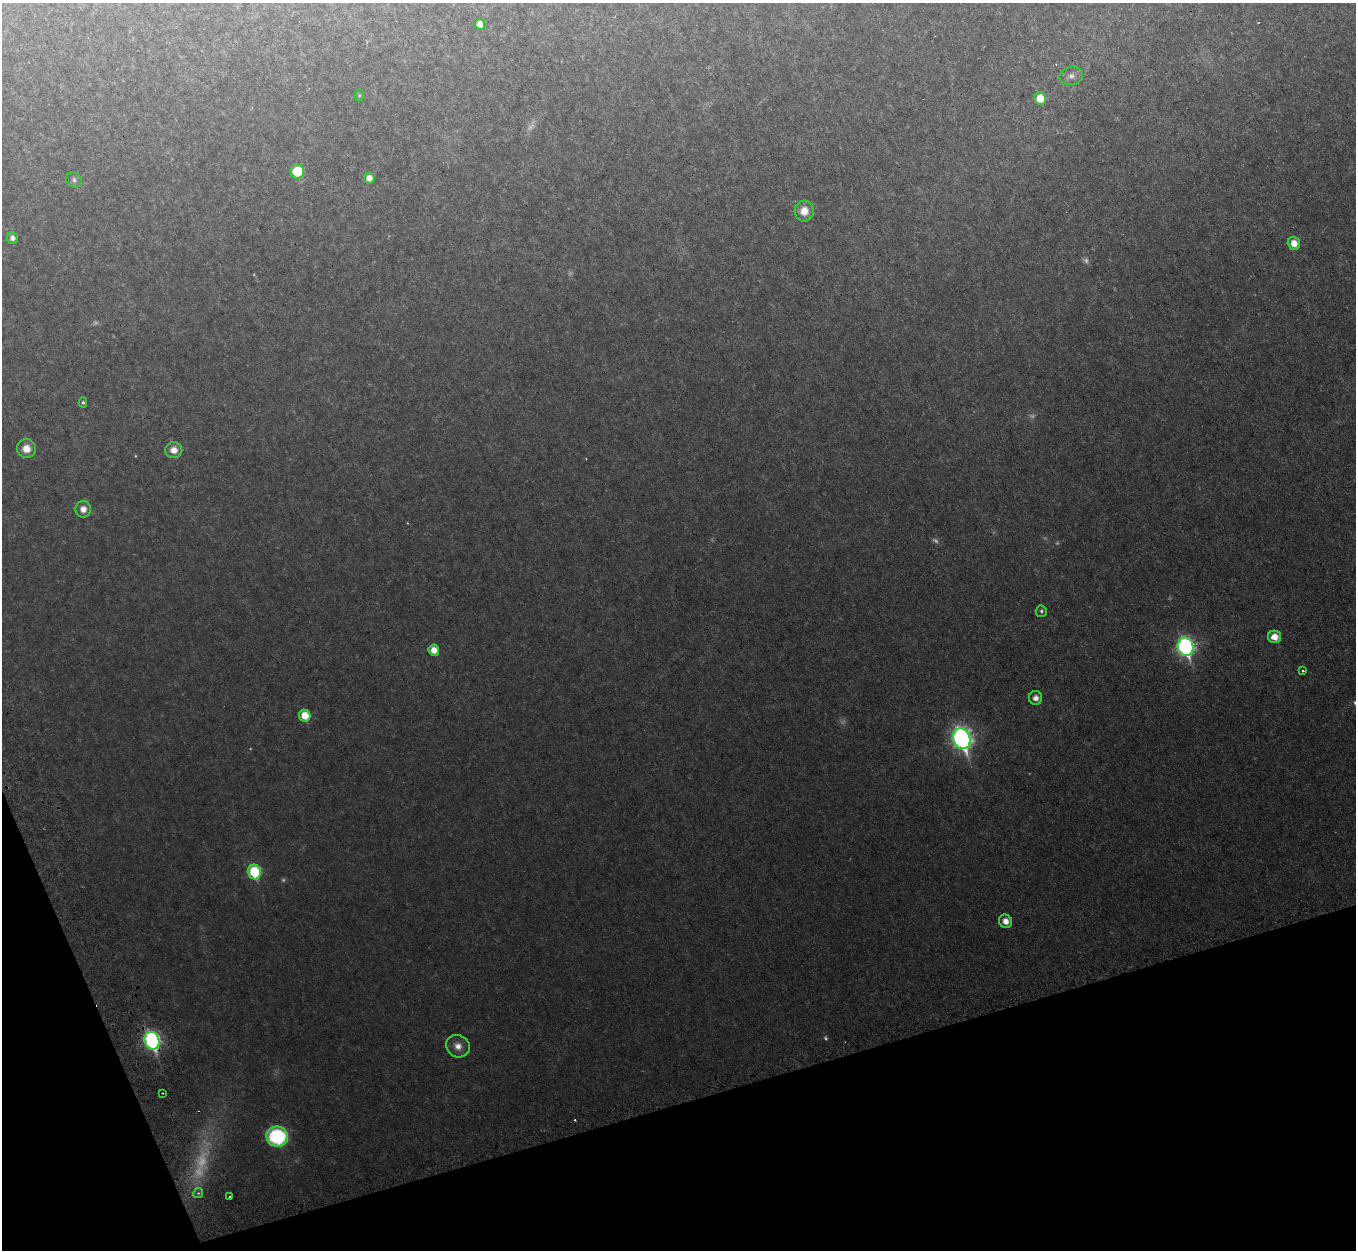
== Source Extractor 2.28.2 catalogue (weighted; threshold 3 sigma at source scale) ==
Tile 14 of 4 x 4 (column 2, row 4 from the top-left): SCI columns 1420-2773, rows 308-1555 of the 5544 x 5478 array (HDU 1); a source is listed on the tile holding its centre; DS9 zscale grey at full resolution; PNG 1358 x 1252 px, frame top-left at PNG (2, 3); each listed source drawn as its Kron ellipse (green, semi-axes under 4 px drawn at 4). Shown black and unused: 15% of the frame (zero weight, under 2 of 3 exposures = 4% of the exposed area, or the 3 px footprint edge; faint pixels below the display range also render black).
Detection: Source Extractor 2.28.2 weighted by HDU 2 'WHT'; one run over the whole footprint, this tile lists its part. Background 0.0525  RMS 0.0098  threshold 0.0443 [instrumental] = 3 sigma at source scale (4.5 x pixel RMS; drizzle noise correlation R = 1.50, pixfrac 1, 0.05/0.05 arcsec/px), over >= 5 px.
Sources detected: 44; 12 too faint to see at this stretch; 2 cosmic-ray / hot-pixel residue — neither listed nor drawn; the other 30 listed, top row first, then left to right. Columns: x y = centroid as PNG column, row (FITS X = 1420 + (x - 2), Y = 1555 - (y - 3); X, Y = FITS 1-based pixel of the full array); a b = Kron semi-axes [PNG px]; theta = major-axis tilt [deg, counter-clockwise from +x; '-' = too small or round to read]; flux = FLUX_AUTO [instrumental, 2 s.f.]
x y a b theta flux
480 24 5 5 - 7.4
1071 76 12 9 11 5.3
359 95 6 5 - 1.3
1040 98 6 6 - 20
297 171 7 7 - 34
369 178 5 5 - 7.3
74 180 8 7 - 3.2
804 211 10 9 - 13
12 238 6 5 - 4.4
1294 243 7 6 - 11
83 402 5 4 - 1.5
26 448 9 9 - 11
174 450 8 8 - 9.3
83 509 8 7 - 7
1041 611 5 5 - 2.1
1274 637 6 6 - 13
1185 647 9 7 -72 280
434 650 5 5 - 11
1303 671 3 2 - 1.1
1036 698 7 6 - 5.4
305 716 6 5 - 23
962 739 10 8 -71 470
254 872 7 6 - 74
1006 921 7 6 - 8.2
152 1041 9 7 -69 240
458 1046 12 11 - 9.4
162 1093 3 2 - 0.8
277 1136 11 10 - 100
198 1193 5 4 - 1.7
230 1197 3 3 - 2.2
Overlapping masked pixels (flux is a lower limit): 1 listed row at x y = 152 1041